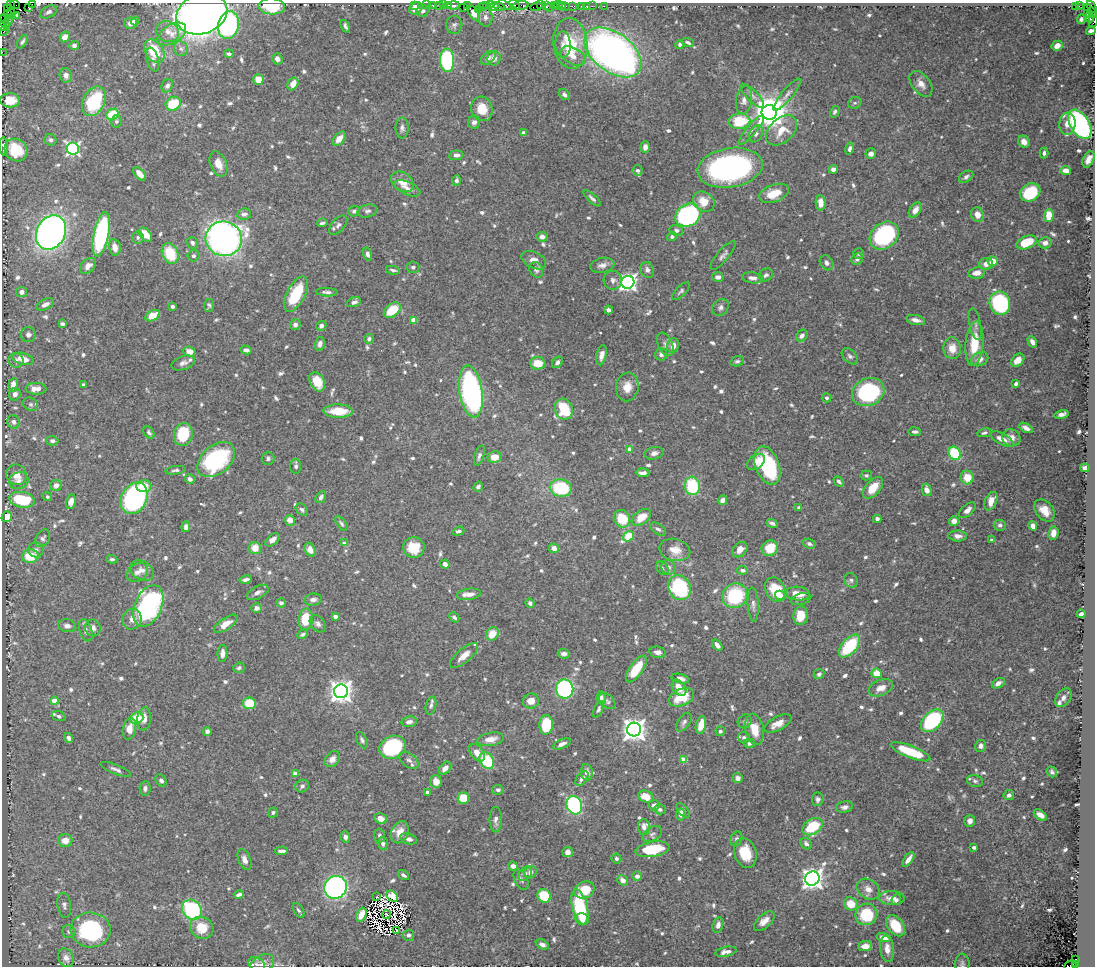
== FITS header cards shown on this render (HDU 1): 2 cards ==
NAXIS1  =                 1093
NAXIS2  =                  964

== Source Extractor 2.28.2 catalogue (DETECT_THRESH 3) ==
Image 1093 x 964 px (HDU 1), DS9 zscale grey, 1 PNG px = 1 image px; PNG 1097 x 968 px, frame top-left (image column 1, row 964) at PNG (2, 3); each listed source drawn as its Kron ellipse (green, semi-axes under 4 px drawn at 4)
Background 0.991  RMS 0.0091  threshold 0.0273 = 3 sigma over >= 5 px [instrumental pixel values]
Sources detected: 831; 10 with non-positive FLUX_AUTO (blend fragments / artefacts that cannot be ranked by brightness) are neither listed nor drawn; of the other 821, the 500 brightest by FLUX_AUTO listed and drawn (321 fainter detections omitted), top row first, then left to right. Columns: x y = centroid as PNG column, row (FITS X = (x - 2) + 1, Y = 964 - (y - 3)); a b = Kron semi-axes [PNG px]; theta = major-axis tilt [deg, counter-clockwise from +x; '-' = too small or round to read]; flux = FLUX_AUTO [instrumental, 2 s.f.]
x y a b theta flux
15 4 5 2 - 13
32 4 2 2 - 46
10 5 4 2 - 27
414 5 2 2 - 26
426 5 2 2 - 39
433 5 3 2 - 72
439 5 3 2 - 90
443 5 2 2 - 39
448 5 3 3 - 99
467 5 3 2 - 51
490 5 3 2 - 20
505 5 8 4 -18 270
515 5 6 3 -45 54
521 5 8 3 3 210
541 5 4 2 - 120
546 5 3 2 - 68
554 5 2 2 - 75
558 5 4 3 - 65
562 5 3 2 - 120
272 6 13 8 -2 24
453 6 6 3 2 130
482 6 4 2 - 85
486 6 4 2 - 87
494 6 4 3 - 190
499 6 5 3 - 280
566 6 3 3 - 67
573 6 4 2 - 42
581 6 3 3 - 110
587 6 3 2 - 31
592 6 2 2 - 32
604 6 2 2 - 14
1075 6 3 3 - 110
1079 6 3 2 - 18
28 7 3 2 - 33
463 7 2 2 - 26
537 7 6 3 14 180
550 7 4 2 - 92
1087 7 4 3 - 32
1092 7 6 3 -53 120
416 8 7 5 39 5
7 9 3 3 - 110
478 9 2 2 - 20
423 11 6 5 - 1.7
49 12 9 5 27 2.7
1092 12 6 3 -67 130
474 13 8 5 -56 2.3
1087 13 3 2 - 68
7 14 3 3 - 190
11 14 5 2 - 38
202 14 26 19 20 440
17 16 3 2 - 46
485 17 9 7 -83 3
1090 17 5 3 - 61
5 18 3 2 - 31
1081 19 5 4 - 1.5
1093 20 8 3 82 150
8 21 6 2 68 44
135 21 4 4 - 3.4
4 22 8 3 -60 65
130 23 6 5 - 4.1
229 25 14 10 75 97
454 25 9 8 - 2
3 26 5 3 - 63
345 26 7 3 -66 1.5
4 31 5 2 - 55
168 31 12 10 -23 5
1091 31 5 4 - 2
172 34 16 9 32 6.1
65 37 6 4 60 3.7
22 41 8 4 58 1.5
688 42 6 3 -24 1.4
570 43 25 17 -84 33
74 45 5 4 - 1.8
563 45 13 7 -87 3.9
680 45 4 4 - 1.5
1057 46 6 4 31 4.8
181 49 7 6 - 1.9
154 51 12 9 -56 22
2 52 2 2 - 15
613 52 32 19 -37 380
229 54 5 4 - 1.5
573 56 13 8 -29 6.1
488 58 8 5 39 2.1
494 58 7 6 - 3.3
277 59 5 5 - 2.9
153 60 12 6 -76 3.6
447 60 12 7 -87 72
66 75 7 6 - 2.8
258 79 5 5 - 9
293 84 7 5 61 6
921 84 15 9 -53 5
167 86 7 5 64 1.9
564 95 6 5 - 2.2
787 95 20 5 51 3.4
752 96 16 5 -45 2.9
10 100 9 7 -2 9.8
744 100 14 8 80 4.4
94 101 16 10 63 43
855 103 7 5 19 1.4
173 104 8 6 33 25
482 109 12 10 -75 11
769 112 7 7 - 1500
835 112 6 4 62 1.5
112 114 6 5 - 21
116 121 6 5 - 1.5
739 121 11 7 5 28
474 122 6 6 - 2.7
1067 124 11 8 84 6.6
1080 124 16 9 -58 140
402 128 10 6 88 2.2
751 130 19 5 49 3
782 130 18 11 43 12
523 133 4 3 - 1.5
756 134 9 6 60 2.2
339 139 8 5 51 5.9
51 140 6 5 - 1.5
1024 142 6 5 - 5.3
3 146 9 3 -86 1.9
645 147 6 4 88 3.3
73 149 6 6 - 150
850 149 6 4 76 2
16 150 12 10 -44 18
1044 153 5 4 - 1.8
871 154 5 5 - 2.8
456 155 7 4 5 2.4
1088 159 8 5 64 4.2
218 164 13 8 -68 7
730 168 33 19 9 160
833 169 5 4 - 3.1
637 170 5 5 - 1.5
1066 171 5 4 - 5.7
139 174 8 4 -48 5
966 177 8 5 31 1.9
456 180 5 4 - 1.7
402 182 12 8 -37 8.4
407 188 14 6 -24 3.6
1030 192 11 8 30 35
774 193 15 8 20 12
592 198 11 4 -42 1.9
704 202 11 9 -35 10
821 203 8 5 -88 5.8
915 210 8 5 56 5.5
354 211 5 5 - 1.8
367 211 10 6 13 1.9
244 214 7 5 9 3.3
688 215 13 11 31 120
977 215 7 6 - 5.7
1049 216 6 5 - 12
322 223 5 3 - 1.4
338 225 11 6 48 2.4
676 230 7 5 -14 1.9
51 232 18 14 62 320
101 234 22 7 79 99
145 235 8 5 -50 7.1
884 235 16 12 38 93
138 237 6 6 - 1.5
542 237 5 5 - 3.7
672 237 5 4 - 1.6
224 239 18 17 - 340
1027 242 10 6 23 19
192 243 6 5 - 2.1
1045 243 6 5 - 3
115 247 8 5 -79 6
170 254 11 8 -65 25
367 254 7 4 -73 2
859 254 5 5 - 1.6
723 255 18 5 50 2.5
194 256 6 5 - 1.8
857 259 6 5 - 2.5
534 260 13 8 -26 5.3
993 261 5 4 - 7.5
826 263 8 6 -57 2.3
986 264 7 5 7 3.9
602 265 12 7 11 3.4
88 266 9 6 44 4.3
413 267 6 6 - 1.4
393 270 7 3 -11 1.5
536 270 8 6 -59 1.8
647 270 8 6 -68 2.4
977 273 8 5 9 5.3
766 275 7 6 - 1.7
718 277 6 4 4 2.9
753 278 10 5 -8 2.9
613 280 9 9 - 2.9
628 282 6 6 - 270
681 291 11 5 45 1.5
22 292 5 5 - 2.7
327 292 11 3 -2 1.8
296 294 19 9 62 29
354 302 7 4 18 2.4
1000 303 12 10 -68 74
45 304 9 5 27 3.1
209 305 7 5 84 1.4
173 306 4 3 - 1.9
720 307 9 7 46 2.2
392 310 9 6 38 21
609 310 4 4 - 3.5
153 316 8 5 28 14
414 320 4 4 - 8.9
916 320 9 5 -12 3.8
62 324 4 4 - 1.8
975 324 16 6 -79 2.3
295 325 5 5 - 2.5
321 326 5 5 - 2.3
28 335 7 7 - 2.4
802 336 6 5 - 2.8
369 339 5 4 - 2
1032 342 6 4 -60 2.8
320 344 7 5 74 2.4
665 344 12 7 -65 2.8
975 344 22 9 85 19
673 345 7 6 - 5.1
952 348 11 8 -85 8.1
246 350 5 4 - 2.8
189 352 6 5 - 5.2
661 354 6 6 - 2.1
602 355 10 5 77 3.7
850 356 9 6 -43 1.9
23 359 11 6 -15 6.9
980 359 9 6 27 4.2
16 360 7 7 - 2.2
1018 360 7 5 45 6.1
737 361 7 5 15 1.4
557 362 6 5 - 2
183 363 12 6 19 2.8
538 363 8 6 -4 11
317 382 10 7 -59 13
1016 384 4 3 - 1.7
13 385 7 5 83 5.4
84 385 3 3 - 2.1
627 387 14 11 81 7.9
36 389 10 6 -2 6
471 392 26 11 -81 160
868 392 16 13 25 91
15 394 6 5 - 3.2
827 398 5 4 - 1.4
30 404 8 6 -31 1.6
564 409 11 9 -75 28
338 411 14 6 -1 15
1062 414 7 4 13 2.4
13 422 7 6 - 2
1026 428 7 4 -30 3
149 432 7 4 -53 1.5
915 432 6 4 -6 1.4
984 433 7 4 12 1.7
183 434 11 9 77 25
1011 438 9 8 - 5
1002 439 13 5 -28 4.9
52 441 6 5 - 2
630 449 4 4 - 5.7
654 453 10 6 13 3
955 453 7 5 -56 35
479 456 10 4 71 2
495 457 7 6 - 8.1
268 458 6 6 - 1.5
216 460 21 14 40 70
756 462 10 6 36 5
767 465 20 12 -69 54
296 466 7 5 87 1.7
1085 468 5 4 - 2.2
175 470 10 4 7 1.5
643 473 7 4 -1 2.3
16 475 10 10 - 5.6
866 475 6 5 - 1.5
967 477 7 6 - 12
190 479 5 4 - 2.7
19 481 10 8 20 3
839 481 6 4 -48 1.7
56 485 6 5 - 3.8
144 486 7 6 - 9.4
692 486 9 7 -85 35
478 487 5 4 - 1.7
561 488 11 8 -11 52
873 488 13 7 49 12
927 490 6 5 - 4.7
47 497 5 4 - 1.5
321 497 6 4 56 2
134 498 16 12 61 190
22 500 13 7 -10 26
722 500 5 4 - 3.6
991 501 9 6 66 7.5
71 502 7 4 78 6.5
799 507 4 3 - 1.6
302 510 7 5 -41 1.5
967 510 10 5 41 3.6
1045 510 12 8 -51 7.9
7 517 5 5 - 9.7
641 517 11 6 37 10
622 519 9 8 - 22
877 519 4 4 - 1.7
290 520 5 5 - 5.2
954 521 5 5 - 5
341 523 8 4 -52 1.5
772 523 5 3 - 2.2
1000 525 6 5 - 1.9
1033 526 5 4 - 4.5
186 527 5 4 - 2
658 529 9 5 -34 1.8
458 531 6 4 18 1.4
1053 533 7 5 81 5.9
629 536 6 4 31 29
958 536 9 5 -2 3.7
43 538 9 6 58 2
272 540 8 5 42 4.2
992 540 4 3 - 1.5
344 543 4 4 - 2.7
809 544 7 4 -19 1.7
414 547 11 10 - 15
255 548 6 6 - 8.6
554 548 5 4 - 4.3
770 548 8 7 - 15
36 550 8 7 - 2.4
310 550 7 5 -65 4.1
675 550 16 11 -13 8.3
740 550 8 6 45 5
30 556 8 7 - 15
112 559 5 4 - 1.5
445 564 5 4 - 3.5
669 567 7 7 - 2.2
662 568 7 5 -48 1.5
142 570 12 9 -35 4.2
742 570 5 4 - 2.3
137 572 11 8 33 3.8
246 580 6 3 13 2.3
851 580 7 6 - 1.7
680 588 13 11 -61 66
775 590 13 9 -65 19
257 592 12 6 27 3
469 594 12 5 8 6.5
798 594 12 7 -6 10
780 595 5 4 - 3
735 596 13 12 - 41
801 599 10 5 16 1.7
313 600 8 6 8 2.5
281 603 5 4 - 1.9
530 603 5 4 - 2.2
753 605 17 5 -87 2.7
148 606 22 13 66 120
257 608 5 4 - 3
1081 614 4 4 - 2.3
335 616 4 3 - 3.3
801 616 9 7 80 11
454 617 6 4 -46 1.8
132 619 10 9 - 4.2
306 619 11 7 85 21
226 624 13 6 35 6.9
318 624 9 6 -51 2.4
67 626 9 6 -8 2.8
93 628 8 7 - 3
86 630 12 6 -72 3
303 634 6 4 25 1.6
492 634 7 6 - 10
717 645 6 4 -53 2.7
849 646 13 7 49 35
657 652 8 5 -11 2.7
222 654 8 5 87 3.6
564 654 6 5 - 2.9
464 656 17 7 40 5.9
239 668 6 5 - 1.6
636 669 15 6 55 15
877 673 5 5 - 11
819 674 5 5 - 1.6
680 679 9 4 -12 3.4
998 683 7 4 28 3.2
679 688 9 6 -53 8.8
881 688 13 8 22 5.9
565 689 9 8 - 81
341 691 7 7 - 510
681 697 13 8 23 15
601 698 6 4 -85 2.1
1063 698 10 7 55 2.9
54 701 4 4 - 8
531 701 8 7 - 6.3
607 701 9 6 -44 1.7
249 703 6 6 - 19
431 705 9 5 75 1.8
598 709 9 4 66 1.4
59 716 7 5 -19 1.5
136 718 7 5 21 17
144 719 11 7 83 5.1
745 721 7 6 - 1.5
932 721 13 8 47 76
409 722 7 5 10 3.4
684 722 10 6 54 2
778 724 15 7 28 6.1
546 725 9 7 87 27
701 725 9 5 77 10
129 729 11 6 80 6.6
754 729 16 9 -78 10
634 730 7 7 - 590
207 731 4 4 - 3
720 731 5 4 - 1.6
744 737 6 5 - 1.6
69 738 5 4 - 2.1
490 739 13 6 10 5.8
362 740 9 5 -61 1.5
749 743 5 4 - 1.6
562 744 9 4 23 3
981 746 6 5 - 2.6
393 747 14 11 27 63
911 752 21 6 -21 29
477 753 10 6 -51 6.2
332 759 9 6 52 3.8
409 760 11 6 -36 2.1
487 760 9 6 -59 31
684 760 4 4 - 12
445 768 7 5 48 3.7
116 769 16 4 -22 2.4
587 772 8 6 -82 3
1052 772 6 5 - 1.9
295 773 4 4 - 3.7
582 778 8 5 54 2.8
737 778 5 5 - 3
161 780 7 5 -56 2
975 781 8 5 -15 1.6
436 782 6 6 - 4.9
302 786 7 6 - 2.1
145 788 7 5 84 1.9
498 790 6 5 - 1.7
427 792 4 3 - 2
1009 795 5 5 - 1.8
646 797 8 5 -22 9.8
463 798 6 5 - 17
818 799 7 6 - 1.9
574 805 9 7 -64 94
654 805 5 5 - 2.9
844 807 9 5 10 2.3
660 809 6 5 - 1.9
683 810 8 5 -50 2
273 812 5 5 - 1.5
681 814 6 5 - 2.9
1040 815 7 4 -35 5
380 818 6 5 - 5.8
496 820 12 6 -90 3
970 821 6 5 - 2.7
644 827 8 6 -86 3.3
813 827 11 7 32 29
400 832 12 8 65 6.3
652 834 10 7 31 2.3
379 836 7 5 -83 1.7
345 837 6 4 -74 2.3
409 839 9 5 -17 2.8
736 839 7 5 68 1.6
65 840 7 6 - 7
383 843 6 5 - 2.3
806 844 6 5 - 2.2
974 847 4 3 - 1.6
652 849 17 7 9 32
281 851 6 3 3 2.1
568 852 5 5 - 3.4
745 853 15 11 -72 17
616 858 5 5 - 1.7
245 859 11 6 -68 3.4
908 859 8 4 55 3.5
513 866 5 4 - 3.1
530 872 6 6 - 3
525 874 8 6 42 2.1
404 875 6 3 -35 1.5
637 876 5 4 - 2.5
812 879 7 7 - 440
521 880 11 6 -63 1.9
623 880 6 5 - 4.7
335 887 11 11 - 190
868 889 12 9 -34 4.9
584 890 10 8 23 15
239 894 5 3 - 2.2
392 896 6 5 - 2.8
544 896 7 6 - 28
377 897 3 2 - 1.6
892 898 13 7 -2 5.9
896 900 5 5 - 1.7
851 904 7 6 - 12
64 905 12 7 -81 2.4
580 907 18 7 -76 48
192 910 11 9 -47 62
298 910 8 4 -56 1.5
866 914 11 10 - 26
361 915 7 5 66 6.9
386 915 4 2 - 1.4
582 919 6 6 - 3.8
764 921 12 6 42 5.3
718 925 8 5 75 4
895 926 12 8 -53 18
202 928 12 10 -28 14
90 930 20 17 -4 78
397 930 3 2 - 1.4
69 931 6 6 - 1.4
409 935 5 5 - 1.7
884 937 7 4 -18 3.8
542 944 7 4 -26 2.5
865 946 7 5 7 4.5
887 949 13 7 -84 5.3
726 952 11 5 12 3.6
66 958 9 8 - 4.4
1076 959 3 3 - 110
257 964 9 6 -33 1.6
262 964 13 9 34 3.6
962 964 10 7 87 1.9
1075 964 3 2 - 320
1070 965 6 4 23 770
At the frame edge (FLAGS 8, measured only in part): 12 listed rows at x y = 15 4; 32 4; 10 5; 272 6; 1092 7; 202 14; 1093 20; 3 26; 2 52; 3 146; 962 964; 1070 965
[321 fainter detections neither listed nor drawn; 10 non-positive-flux detections neither listed nor drawn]